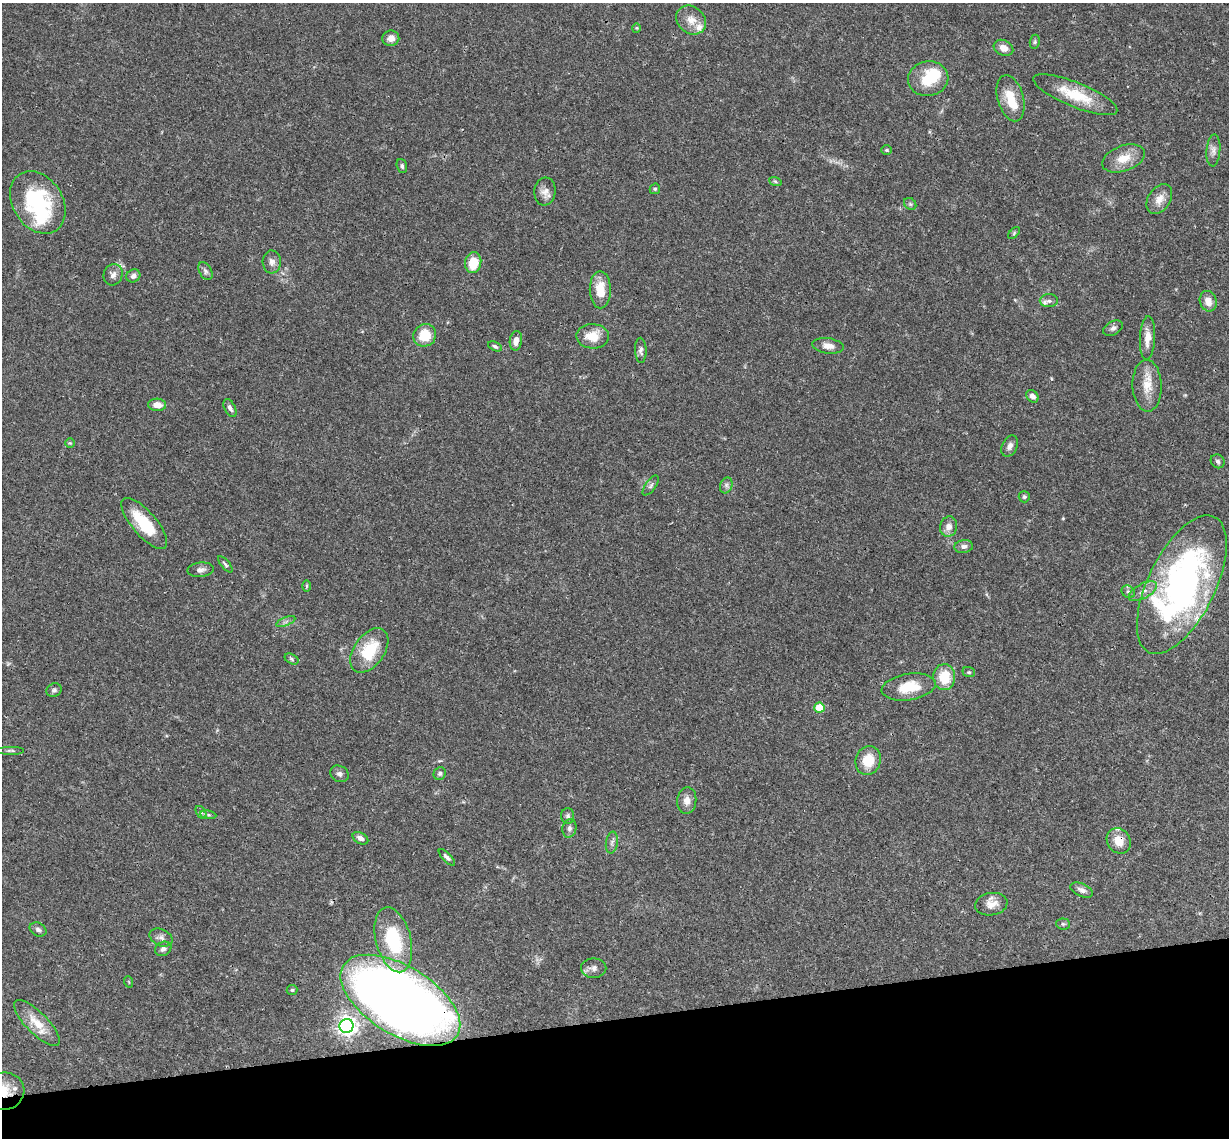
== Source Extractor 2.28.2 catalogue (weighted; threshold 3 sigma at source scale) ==
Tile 14 of 4 x 4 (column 2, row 4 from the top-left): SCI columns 1288-2514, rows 266-1401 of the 5026 x 4964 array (HDU 1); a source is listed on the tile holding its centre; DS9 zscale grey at full resolution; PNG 1231 x 1140 px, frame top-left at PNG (2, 3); each listed source drawn as its Kron ellipse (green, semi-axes under 4 px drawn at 4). Shown black and unused: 11% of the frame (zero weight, under 3 of 4 exposures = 6% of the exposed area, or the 3 px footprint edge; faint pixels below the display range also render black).
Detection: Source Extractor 2.28.2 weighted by HDU 2 'WHT'; one run over the whole footprint, this tile lists its part. Background 0.0422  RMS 0.0029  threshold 0.0129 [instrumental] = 3 sigma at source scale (4.5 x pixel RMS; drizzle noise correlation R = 1.50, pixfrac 1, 0.05/0.05 arcsec/px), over >= 5 px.
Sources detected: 96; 2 inside a brighter object's white glare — neither listed nor drawn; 5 inside a brighter listed object's ellipse — not listed separately; the other 89 listed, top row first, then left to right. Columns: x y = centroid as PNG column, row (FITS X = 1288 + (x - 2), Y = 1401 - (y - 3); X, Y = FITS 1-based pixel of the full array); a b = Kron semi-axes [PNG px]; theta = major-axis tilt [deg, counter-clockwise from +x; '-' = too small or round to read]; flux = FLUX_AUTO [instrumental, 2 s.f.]
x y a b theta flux
691 20 16 13 -41 3.4
636 28 4 4 - 0.28
391 38 8 7 - 1.9
1035 42 7 5 83 0.53
1003 48 10 7 -27 2.2
928 79 20 17 10 8.8
1075 95 45 12 -22 9.9
1011 98 24 13 -74 6.5
886 150 5 5 - 0.39
1213 150 16 7 86 1.5
1123 158 22 12 19 4.9
402 166 7 5 -71 0.57
775 181 6 4 -20 0.44
655 189 5 4 - 0.44
545 191 14 10 83 2
1159 199 16 11 58 2.8
38 202 33 25 -57 27
910 204 7 5 -45 0.57
1014 233 7 4 47 0.41
272 262 11 9 -87 1.5
473 263 10 8 79 6.4
205 271 10 6 -62 0.86
113 275 11 9 64 1.4
133 276 7 6 - 1.1
600 290 18 10 -89 5.7
1049 301 9 6 2 0.85
1208 301 10 8 -72 2.5
1113 328 10 6 29 0.97
425 335 12 11 - 6.8
593 336 16 12 -1 5.3
1147 338 21 7 87 3.1
516 341 10 6 80 1.7
495 346 7 4 -27 0.59
828 346 16 7 -7 2.3
641 350 12 6 -88 1
1147 386 26 14 -88 5.3
1032 396 7 5 -48 1.4
157 405 9 6 -5 2.4
230 408 10 5 -64 0.98
70 443 5 5 - 0.34
1010 446 11 7 64 1.3
1218 461 7 6 - 0.69
651 485 11 5 54 0.85
726 485 8 6 70 0.85
1024 497 5 5 - 0.55
144 523 32 12 -49 11
948 527 10 8 73 2
964 546 9 6 8 1.1
225 564 10 4 -51 0.52
201 570 13 7 6 1.3
1182 585 75 33 64 100
306 586 6 4 -90 0.37
1143 591 16 7 29 1.8
1128 592 7 6 - 0.63
286 622 10 3 21 0.62
369 650 25 15 54 11
292 659 7 5 -29 0.55
969 672 6 5 - 0.43
944 677 13 11 -88 7.6
909 687 27 13 9 8.1
54 690 8 6 27 0.82
819 707 5 5 - 8.2
11 750 13 4 0 0.67
868 760 14 12 73 6.2
339 774 9 8 - 0.99
440 774 6 6 - 0.62
687 801 13 9 84 2.1
201 812 7 4 -54 0.58
208 815 8 4 -8 0.59
568 816 8 6 -88 0.76
569 828 9 7 79 1
360 838 8 5 -29 1.2
1119 841 13 11 -56 3.9
612 843 11 6 81 0.94
447 857 11 4 -46 0.83
1082 890 12 6 -24 1.2
991 904 16 11 9 2.9
1063 924 7 5 -3 0.52
38 930 9 6 -26 0.83
161 938 12 8 -25 1.4
393 940 33 17 -76 19
163 949 8 6 30 0.97
594 968 12 9 -1 1.6
129 982 6 3 -71 0.25
292 990 5 5 - 0.44
400 1000 67 34 -32 330
37 1023 30 11 -45 5.5
346 1026 7 7 - 160
4 1091 20 18 11 7.1
Overlapping masked pixels (flux is a lower limit): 3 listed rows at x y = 1119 841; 400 1000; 4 1091
Isophote crosses this tile's border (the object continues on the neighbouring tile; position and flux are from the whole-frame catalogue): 1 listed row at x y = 4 1091